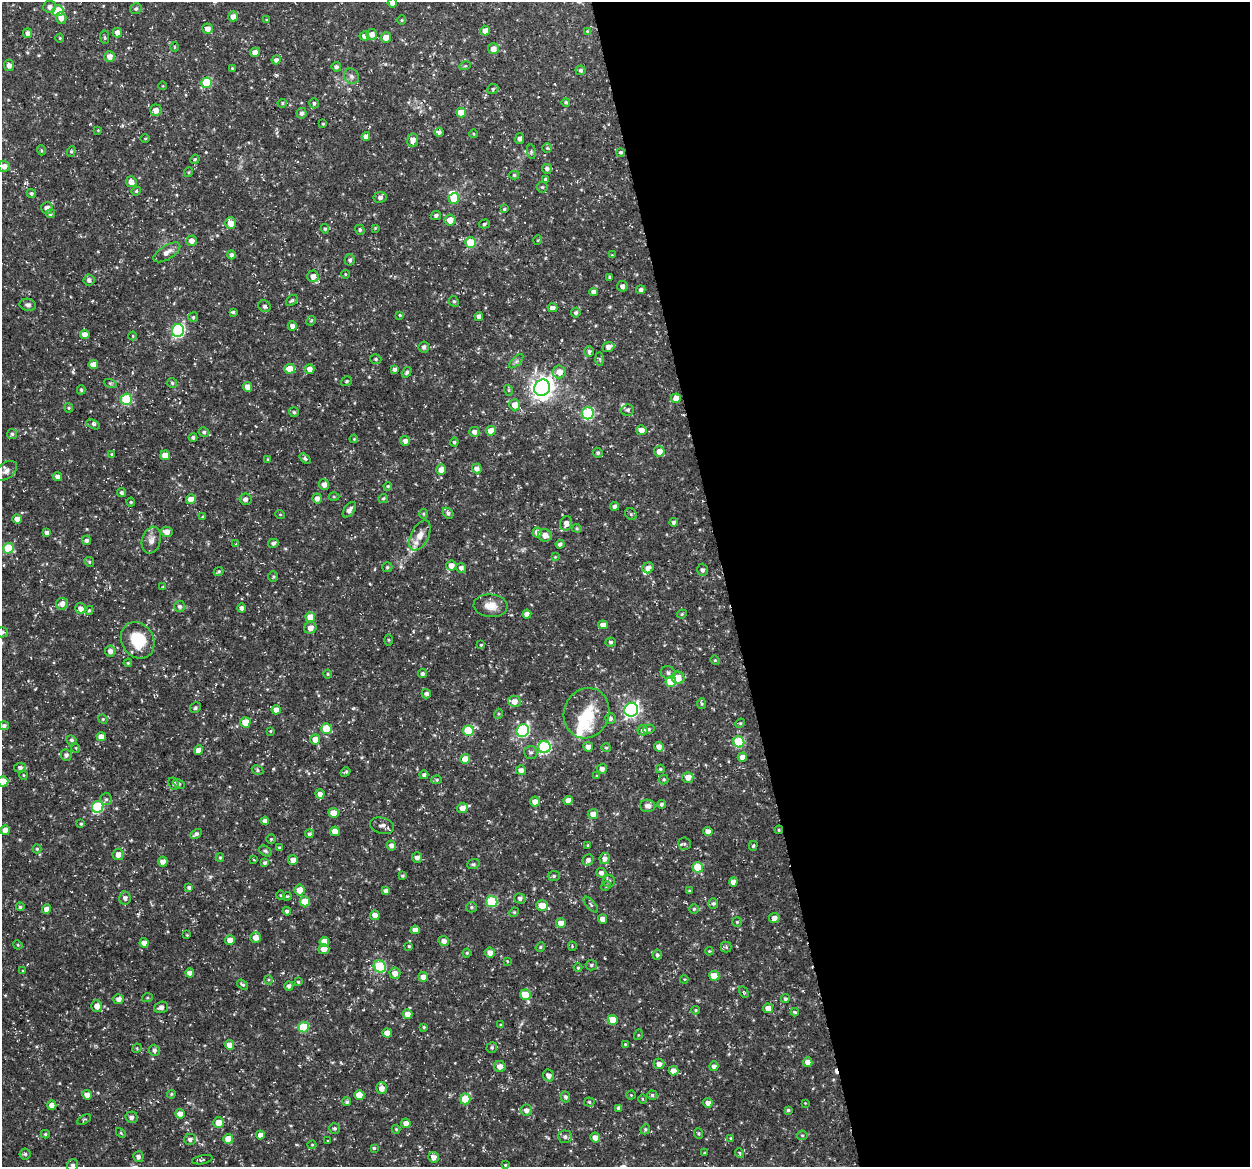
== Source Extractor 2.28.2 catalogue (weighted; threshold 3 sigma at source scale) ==
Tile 8 of 4 x 4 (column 4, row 2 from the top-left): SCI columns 3743-4990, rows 2366-3530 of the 4992 x 4776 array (HDU 1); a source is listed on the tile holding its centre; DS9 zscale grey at full resolution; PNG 1252 x 1169 px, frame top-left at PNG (2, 2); each listed source drawn as its Kron ellipse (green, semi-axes under 4 px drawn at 4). Shown black and unused: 42% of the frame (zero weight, under 3 of 5 exposures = <1% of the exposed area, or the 3 px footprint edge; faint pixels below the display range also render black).
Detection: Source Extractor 2.28.2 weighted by HDU 2 'WHT'; one run over the whole footprint, this tile lists its part. Background 0.0467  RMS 0.0028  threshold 0.0124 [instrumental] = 3 sigma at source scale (4.5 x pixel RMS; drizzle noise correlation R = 1.50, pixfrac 1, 0.0396/0.0396 arcsec/px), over >= 5 px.
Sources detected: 441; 1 inside a brighter object's white glare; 1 cosmic-ray / hot-pixel residue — neither listed nor drawn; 5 inside a brighter listed object's ellipse — not listed separately; the other 434 listed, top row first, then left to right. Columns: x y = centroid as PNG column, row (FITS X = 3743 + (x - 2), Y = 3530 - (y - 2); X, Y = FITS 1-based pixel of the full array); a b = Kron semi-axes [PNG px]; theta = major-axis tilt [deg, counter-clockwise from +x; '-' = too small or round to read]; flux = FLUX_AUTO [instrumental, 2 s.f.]
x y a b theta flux
392 3 5 4 - 1.5
50 7 6 6 - 1
136 9 6 5 - 0.55
58 11 5 5 - 8.5
233 16 5 4 - 1.7
61 18 6 5 - 1.6
267 20 4 3 - 0.23
402 20 4 4 - 0.3
208 29 5 5 - 1.3
485 31 5 5 - 2.2
587 31 4 4 - 0.22
28 33 5 4 - 1
117 33 5 4 - 1.4
372 34 5 5 - 1.8
364 36 5 4 - 1.3
105 37 7 3 -82 0.35
386 37 5 5 - 2.1
60 38 4 4 - 0.3
174 47 5 3 - 0.27
493 49 5 5 - 1.9
255 52 5 4 - 1.6
109 56 5 5 - 1.8
276 60 4 4 - 0.9
9 65 5 5 - 1.1
465 66 6 3 17 0.29
336 67 5 4 - 0.69
232 68 4 3 - 0.28
580 70 5 5 - 0.64
351 76 8 7 - 0.96
207 83 5 5 - 12
163 86 4 3 - 0.2
493 89 6 4 24 0.49
566 102 4 4 - 0.48
282 103 5 4 - 0.37
314 103 5 4 - 0.48
156 110 6 5 - 1.6
461 112 5 5 - 4.6
302 113 5 5 - 0.78
323 124 4 2 - 0.25
98 130 4 3 - 0.21
439 132 5 4 - 0.8
474 134 4 3 - 0.23
366 136 4 4 - 1.2
145 138 5 3 - 0.26
520 139 5 4 - 0.82
413 140 6 5 - 2
547 148 5 4 - 0.37
41 150 5 3 - 0.26
71 151 5 4 - 0.4
531 152 7 3 -82 0.39
621 152 4 4 - 0.47
195 159 5 3 - 0.28
4 166 6 5 - 1.7
547 169 5 5 - 0.82
189 172 5 3 - 0.29
514 175 5 4 - 0.42
545 179 4 4 - 0.43
131 182 5 5 - 1.5
542 187 5 5 - 0.44
136 191 5 4 - 0.37
31 193 5 4 - 0.44
380 197 6 5 - 0.87
454 198 5 5 - 6.6
47 208 6 6 - 1.5
504 209 4 3 - 0.33
50 214 5 4 - 0.47
436 215 5 4 - 0.72
450 220 5 5 - 2.7
231 223 6 5 - 2.6
484 224 5 4 - 0.51
375 228 4 4 - 0.23
325 229 5 4 - 0.41
360 230 5 4 - 0.52
538 240 5 3 - 0.22
191 241 5 5 - 1.5
470 243 5 5 - 7.2
167 252 15 6 32 1.8
231 255 4 4 - 0.78
612 255 3 3 - 0.21
350 260 6 5 - 0.74
345 274 4 3 - 0.23
313 276 6 5 - 1.8
609 277 4 3 - 0.35
89 280 5 5 - 0.94
622 286 5 5 - 0.82
641 290 4 4 - 0.76
594 292 4 4 - 1.4
292 300 6 4 38 0.52
454 301 5 4 - 0.42
28 305 8 6 -11 0.78
265 306 6 5 - 0.76
552 308 5 4 - 1.7
233 312 4 3 - 0.45
576 313 5 4 - 0.61
400 315 4 3 - 0.32
479 316 4 4 - 1.1
193 317 5 5 - 0.46
311 321 5 4 - 0.33
292 326 4 4 - 1.2
178 331 6 6 - 39
85 334 5 4 - 1.7
133 336 4 3 - 0.22
424 347 5 5 - 0.84
608 347 6 5 - 1.5
589 351 5 5 - 0.7
376 359 6 4 -16 0.46
600 359 6 4 -88 0.42
516 361 9 3 45 0.57
93 365 5 4 - 2.3
290 369 5 5 - 3.8
310 369 5 4 - 1.8
395 369 4 4 - 0.82
407 372 6 4 57 0.52
559 372 6 6 - 2.6
347 381 5 4 - 0.42
110 383 6 4 -18 0.39
172 383 5 5 - 0.39
248 387 5 4 - 1.9
542 388 8 7 - 180
81 390 4 4 - 0.38
508 390 5 3 - 0.38
676 398 5 5 - 2.2
126 399 5 5 - 16
515 405 5 5 - 2.8
69 408 4 4 - 0.31
628 410 6 5 - 0.64
294 412 5 5 - 0.45
588 413 6 6 - 24
93 424 7 4 -25 0.59
641 430 5 5 - 2
491 431 5 5 - 3
204 432 5 4 - 0.53
474 432 5 5 - 1.1
12 434 5 5 - 0.52
193 437 4 4 - 0.68
354 439 4 3 - 0.24
405 441 5 5 - 1.2
454 442 4 4 - 0.45
659 451 5 5 - 2.4
598 453 5 4 - 0.5
112 454 4 4 - 0.38
165 455 5 4 - 3.3
268 459 4 4 - 0.24
305 459 6 4 -40 0.49
441 469 5 5 - 1.9
477 469 5 5 - 1.3
6 471 12 7 39 1.4
58 477 4 4 - 1.1
324 484 5 5 - 1.5
388 486 4 3 - 0.3
121 493 4 3 - 0.47
334 497 5 3 - 0.28
317 498 5 4 - 1.4
383 498 5 4 - 0.43
191 499 5 4 - 3.2
245 499 6 6 - 1
131 502 4 4 - 0.31
615 506 4 4 - 0.86
349 510 9 5 52 1.1
448 513 6 4 -50 0.67
280 514 5 3 - 0.22
423 514 5 3 - 0.28
631 514 6 5 - 0.48
203 517 4 3 - 0.29
17 519 5 4 - 2.2
673 522 4 4 - 0.74
566 523 7 6 - 1.7
577 528 5 4 - 0.35
47 532 4 3 - 0.78
167 532 6 5 - 1.8
537 532 5 4 - 1.6
420 535 16 9 62 2.6
545 535 7 6 - 1.8
86 540 5 4 - 0.81
151 540 13 9 74 1.8
273 543 5 4 - 0.74
236 544 3 3 - 0.2
560 544 4 4 - 0.75
8 548 5 5 - 11
555 557 4 4 - 0.24
89 562 5 4 - 0.36
451 565 5 5 - 2
387 567 5 5 - 0.42
461 568 5 5 - 0.92
648 568 6 5 - 1.5
702 570 6 5 - 0.79
218 572 5 4 - 0.45
273 577 5 5 - 0.4
163 587 4 4 - 0.24
62 604 6 6 - 1.6
179 606 5 5 - 0.61
490 606 17 11 -5 3
81 608 6 5 - 1.6
241 608 4 4 - 0.93
89 610 4 4 - 0.34
527 614 4 4 - 1.8
682 614 5 4 - 0.36
310 617 5 5 - 3.9
603 625 5 4 - 1.5
310 628 6 5 - 1.7
2 632 6 5 - 0.7
138 640 19 16 -59 9.5
389 640 5 3 - 0.28
611 642 5 4 - 0.54
481 645 3 3 - 0.27
110 651 5 5 - 1.4
715 660 4 4 - 0.32
128 663 4 3 - 0.28
668 673 7 6 - 0.9
328 674 4 4 - 0.32
422 674 4 4 - 0.69
678 678 6 6 - 3.4
671 682 5 5 - 9.8
426 694 4 4 - 0.9
514 701 6 5 - 2.1
702 704 5 4 - 0.39
195 708 6 5 - 0.48
276 710 4 4 - 1.9
631 710 7 6 - 72
587 713 25 22 71 8.6
498 714 5 3 - 0.31
103 719 5 4 - 0.3
611 719 5 5 - 0.64
245 722 5 5 - 5.1
740 723 5 4 - 0.35
4 726 5 4 - 0.74
326 728 5 5 - 7
649 729 6 4 15 0.45
643 730 5 5 - 1
270 731 4 3 - 0.25
468 731 5 5 - 11
523 731 6 6 - 32
101 737 4 4 - 2.1
315 739 5 5 - 2.3
71 740 5 5 - 0.54
739 742 5 5 - 16
544 747 6 6 - 33
588 747 5 4 - 1.9
659 747 5 4 - 1.7
76 748 5 3 - 0.23
606 748 5 4 - 0.35
198 750 5 4 - 2
531 752 7 6 - 0.66
66 755 6 5 - 0.81
742 757 4 4 - 2
465 759 5 5 - 2.9
20 768 6 5 - 0.9
602 769 5 5 - 1.1
660 769 4 4 - 0.39
258 770 6 4 -30 0.43
521 770 5 4 - 1.3
345 772 5 3 - 0.42
23 775 5 3 - 0.24
424 775 4 4 - 0.54
597 776 3 3 - 0.31
688 777 5 5 - 2.1
664 779 5 5 - 0.41
437 780 5 4 - 0.41
3 781 5 5 - 2.9
174 784 6 5 - 0.58
179 784 6 4 -29 0.43
320 794 5 4 - 1.3
106 799 6 6 - 0.51
568 800 4 4 - 2.1
535 802 5 5 - 1.7
662 804 4 4 - 0.56
648 806 8 6 -3 1.2
98 807 6 5 - 21
462 808 5 5 - 2.2
333 813 5 5 - 3.1
593 814 5 5 - 2.1
265 821 4 4 - 1.3
81 824 4 3 - 0.36
382 826 12 8 -14 1.3
5 830 4 4 - 2.3
779 830 4 3 - 0.3
335 831 5 5 - 2.3
708 832 4 4 - 1.7
196 834 6 4 29 0.75
309 834 4 4 - 0.67
271 839 4 4 - 0.34
684 844 6 6 - 0.54
391 845 5 4 - 1.2
588 845 4 4 - 0.29
753 846 5 4 - 0.38
279 848 4 3 - 0.36
37 849 4 4 - 0.32
265 851 7 4 -35 0.53
118 854 6 5 - 1.7
220 857 4 3 - 0.32
417 857 5 5 - 1.2
605 859 5 5 - 1.4
254 860 4 2 - 0.19
293 860 5 5 - 1.7
588 860 6 5 - 0.91
163 861 5 5 - 1.5
265 863 4 4 - 0.57
473 864 6 5 - 0.49
698 867 5 5 - 9.4
601 873 5 4 - 0.87
403 876 3 3 - 0.4
554 876 6 5 - 0.54
609 881 5 5 - 0.59
733 882 4 4 - 1.7
606 886 5 4 - 0.34
189 887 4 4 - 0.53
300 890 5 5 - 2.9
386 891 4 4 - 0.97
689 891 4 3 - 0.27
281 895 5 3 - 0.25
287 896 4 3 - 0.29
125 898 7 5 -85 0.93
520 898 5 5 - 0.74
305 901 5 5 - 5
492 902 6 5 - 17
713 903 5 5 - 0.62
542 905 6 5 - 3.2
591 905 9 4 -50 0.52
20 907 4 4 - 0.5
471 907 5 5 - 0.49
47 909 4 4 - 1.5
694 909 5 4 - 0.45
287 911 4 4 - 0.62
514 912 5 4 - 0.31
375 915 5 4 - 1.8
774 918 5 5 - 1.3
603 919 5 4 - 2.1
737 922 5 5 - 0.39
561 923 5 5 - 2.8
415 930 5 4 - 1.7
187 935 4 3 - 0.26
256 938 5 5 - 2.2
230 940 5 5 - 1.9
444 941 5 4 - 1.3
324 942 5 5 - 3.2
144 943 5 4 - 1.9
18 945 5 3 - 0.26
409 946 4 4 - 0.3
572 946 4 3 - 0.23
540 947 5 4 - 0.35
726 947 5 5 - 0.44
324 949 5 5 - 1.7
709 951 4 3 - 0.25
490 952 5 5 - 1.8
467 953 4 4 - 0.33
657 955 5 5 - 0.54
507 961 4 3 - 0.24
591 965 6 5 - 0.51
380 967 6 5 - 16
578 968 4 4 - 0.32
23 971 4 3 - 0.21
190 973 4 4 - 1.9
395 973 5 5 - 1.8
714 976 5 5 - 5
423 977 5 5 - 1.6
684 979 4 3 - 0.23
269 980 4 3 - 0.27
298 982 4 3 - 0.32
243 985 6 4 -36 0.5
289 986 4 4 - 0.78
744 992 6 4 -59 0.37
525 995 5 5 - 6.1
147 998 5 3 - 0.31
119 999 5 5 - 1.3
785 999 4 4 - 0.51
97 1006 6 5 - 1.9
161 1007 7 5 17 1.2
768 1008 5 4 - 2
695 1010 4 3 - 0.36
795 1012 4 3 - 0.38
407 1014 5 5 - 2.8
613 1020 5 5 - 3.9
501 1025 4 3 - 0.43
303 1027 5 5 - 12
424 1027 4 3 - 0.33
387 1033 4 4 - 2.4
638 1035 5 3 - 0.26
625 1044 4 3 - 0.25
229 1045 5 4 - 1.9
492 1047 5 5 - 0.46
137 1048 5 4 - 0.27
154 1050 6 5 - 0.71
808 1062 5 4 - 1.7
659 1064 5 5 - 1.7
500 1066 6 5 - 1.8
714 1066 5 4 - 1.1
673 1071 5 4 - 2.1
548 1075 6 5 - 1.6
382 1088 6 5 - 2
171 1094 4 3 - 0.32
87 1095 5 4 - 1.8
359 1095 5 5 - 4.6
631 1095 4 4 - 0.3
652 1095 5 4 - 0.48
565 1097 5 4 - 0.72
465 1099 5 5 - 6.1
642 1099 5 3 - 0.24
347 1102 4 4 - 0.49
589 1102 5 4 - 0.45
708 1103 5 4 - 1.5
805 1103 3 2 - 0.18
52 1105 5 4 - 2.1
619 1108 4 4 - 0.95
526 1110 6 5 - 1.2
788 1110 3 3 - 0.42
180 1114 5 4 - 2.5
132 1117 6 5 - 0.93
84 1120 8 4 27 0.36
218 1122 5 5 - 3
406 1123 5 4 - 1.7
334 1128 5 5 - 0.53
396 1129 4 3 - 0.23
645 1129 5 4 - 0.42
121 1133 6 3 -45 0.31
45 1134 4 4 - 0.4
698 1134 5 3 - 0.34
260 1135 4 4 - 1.8
802 1135 5 5 - 0.42
565 1137 7 6 - 0.82
595 1137 5 5 - 1.7
731 1138 3 3 - 0.29
190 1139 6 5 - 0.95
228 1139 5 5 - 3.3
328 1141 3 2 - 0.22
312 1145 4 4 - 0.29
374 1148 4 4 - 0.37
704 1153 3 3 - 0.31
739 1153 5 4 - 0.34
25 1154 5 5 - 0.48
138 1157 5 5 - 0.85
433 1157 5 5 - 1.7
202 1160 10 3 10 0.4
73 1165 6 5 - 0.75
505 1165 3 3 - 0.27
Overlapping masked pixels (flux is a lower limit): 1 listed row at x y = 779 830
Isophote crosses this tile's border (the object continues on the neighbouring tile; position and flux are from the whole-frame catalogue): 5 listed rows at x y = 392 3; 4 166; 2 632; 3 781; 73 1165